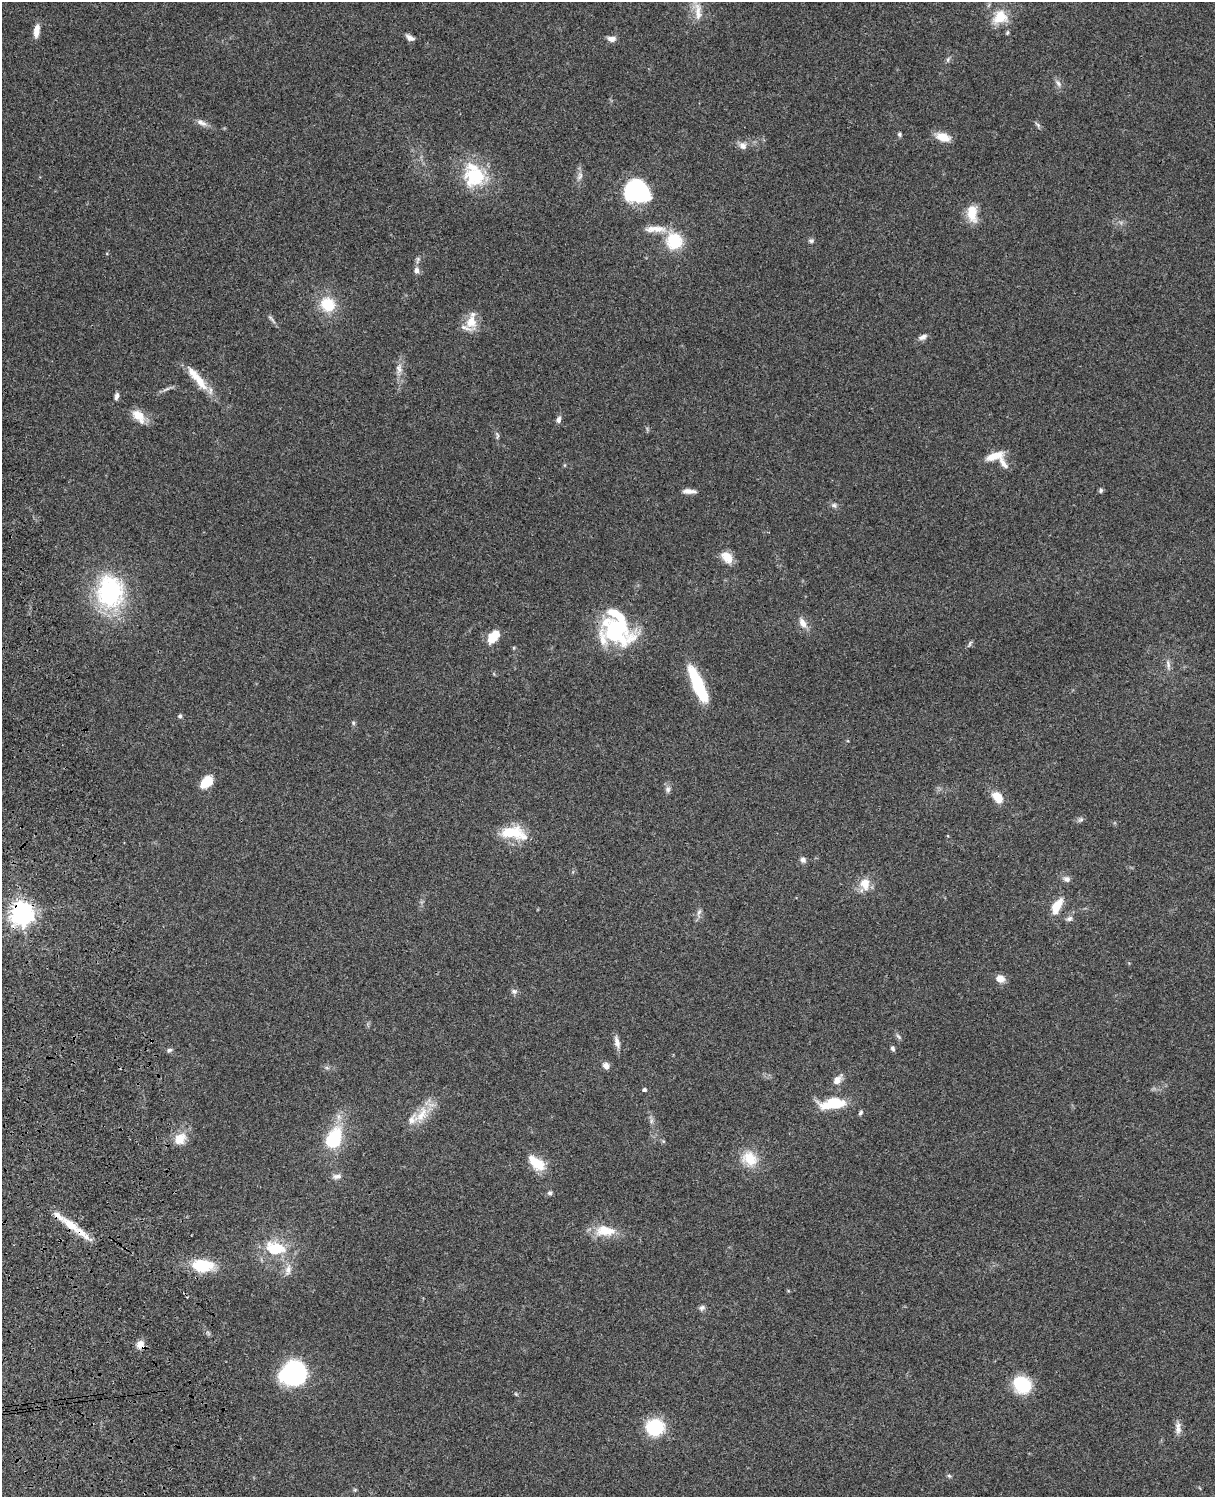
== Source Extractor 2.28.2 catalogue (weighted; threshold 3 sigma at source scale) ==
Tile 7 of 4 x 3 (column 3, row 2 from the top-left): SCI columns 2545-3757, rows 1773-3267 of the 5088 x 4927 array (HDU 1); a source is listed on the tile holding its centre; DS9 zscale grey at full resolution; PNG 1217 x 1499 px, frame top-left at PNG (2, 2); no overlay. Shown black and unused: <1% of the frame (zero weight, under 3 of 4 exposures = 6% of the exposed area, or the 3 px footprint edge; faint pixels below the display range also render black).
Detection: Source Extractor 2.28.2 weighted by HDU 2 'WHT'; one run over the whole footprint, this tile lists its part. Background 0.103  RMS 0.0064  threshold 0.0288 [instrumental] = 3 sigma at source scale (4.5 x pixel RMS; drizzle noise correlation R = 1.50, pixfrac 1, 0.05/0.05 arcsec/px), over >= 5 px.
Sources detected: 103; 9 inside a brighter listed object's ellipse — not listed separately; the other 94 listed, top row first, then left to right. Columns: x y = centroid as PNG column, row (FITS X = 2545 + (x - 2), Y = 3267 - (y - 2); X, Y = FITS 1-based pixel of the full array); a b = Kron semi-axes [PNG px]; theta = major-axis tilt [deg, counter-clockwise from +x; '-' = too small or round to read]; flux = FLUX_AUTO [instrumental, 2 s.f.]
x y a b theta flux
698 11 30 9 -86 9.2
1000 17 19 16 31 14
36 30 15 7 82 5.5
1007 33 6 4 87 0.98
410 38 10 6 -27 3.1
612 39 10 6 2 3.6
948 60 8 4 82 1.2
1058 83 10 6 -60 2.5
202 123 16 7 -24 3.5
1038 125 11 4 -41 1.4
899 134 6 5 - 1.1
943 137 16 9 -18 9.2
743 146 10 9 - 3.5
475 176 28 25 6 34
580 176 13 7 72 3.2
637 191 27 22 -25 54
972 213 22 12 -85 11
655 229 33 8 1 9.1
674 241 17 16 - 24
811 241 8 5 1 1.4
418 260 10 5 75 1.6
416 270 8 7 - 2.4
328 304 17 15 -46 19
271 319 17 3 -49 1.7
471 322 20 15 81 10
923 337 11 6 26 2.8
399 369 14 9 -84 4.5
197 378 41 9 -50 14
166 389 13 4 23 2.2
117 396 8 5 75 2.3
139 416 21 11 -48 8.9
558 420 8 6 79 2.2
497 435 11 5 -85 1.5
994 456 21 8 17 10
1004 464 19 7 -54 4.4
1101 490 6 6 - 1.2
687 491 13 6 -3 3.4
834 505 8 6 -35 1.7
727 557 17 12 -47 7.9
110 592 36 29 -87 77
802 623 16 8 -61 5
617 630 40 29 -36 56
494 636 12 8 50 17
970 644 9 4 68 1.1
1168 665 14 5 -81 2.8
698 685 37 10 -67 42
180 716 6 5 - 1.3
353 723 6 5 - 0.96
206 782 11 8 40 17
668 789 8 7 - 2
997 797 13 8 -47 10
1081 820 9 5 37 1.5
513 833 31 14 -8 23
803 860 7 7 - 2.2
1067 879 9 7 -11 2.7
865 884 17 13 -83 8.7
1057 906 18 9 62 12
699 912 10 5 60 2.1
22 914 8 7 - 550
1069 919 10 6 31 2.1
1000 978 9 8 - 5.7
514 991 9 7 -11 1.9
898 1037 10 4 -45 1.3
617 1042 18 7 -75 3.8
893 1048 7 5 -48 1.3
169 1050 8 6 29 1.5
606 1066 9 7 -50 2.9
327 1068 6 4 -19 1.1
837 1080 14 9 51 4.6
644 1090 4 4 - 1.5
833 1104 29 11 7 22
860 1113 6 4 58 1.3
422 1114 27 14 61 13
651 1121 7 4 72 1.4
180 1139 17 14 51 9.6
333 1139 16 11 61 45
663 1141 6 4 -44 0.82
749 1159 23 19 -41 15
537 1163 20 10 -40 16
337 1176 12 6 2 3
550 1193 6 6 - 1.4
71 1225 30 11 -41 12
605 1231 29 14 -3 14
275 1248 30 18 -12 25
202 1265 23 13 -4 25
288 1270 17 8 76 5.1
702 1308 8 7 - 1.9
140 1345 11 10 - 4.3
293 1374 22 19 10 100
1022 1385 20 17 -33 26
516 1394 5 4 - 0.77
655 1427 13 12 - 42
1178 1428 17 7 -87 3.9
949 1476 6 5 - 1.1
Overlapping masked pixels (flux is a lower limit): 3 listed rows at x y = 22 914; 71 1225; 140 1345
Isophote crosses this tile's border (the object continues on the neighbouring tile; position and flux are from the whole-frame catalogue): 1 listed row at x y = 698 11